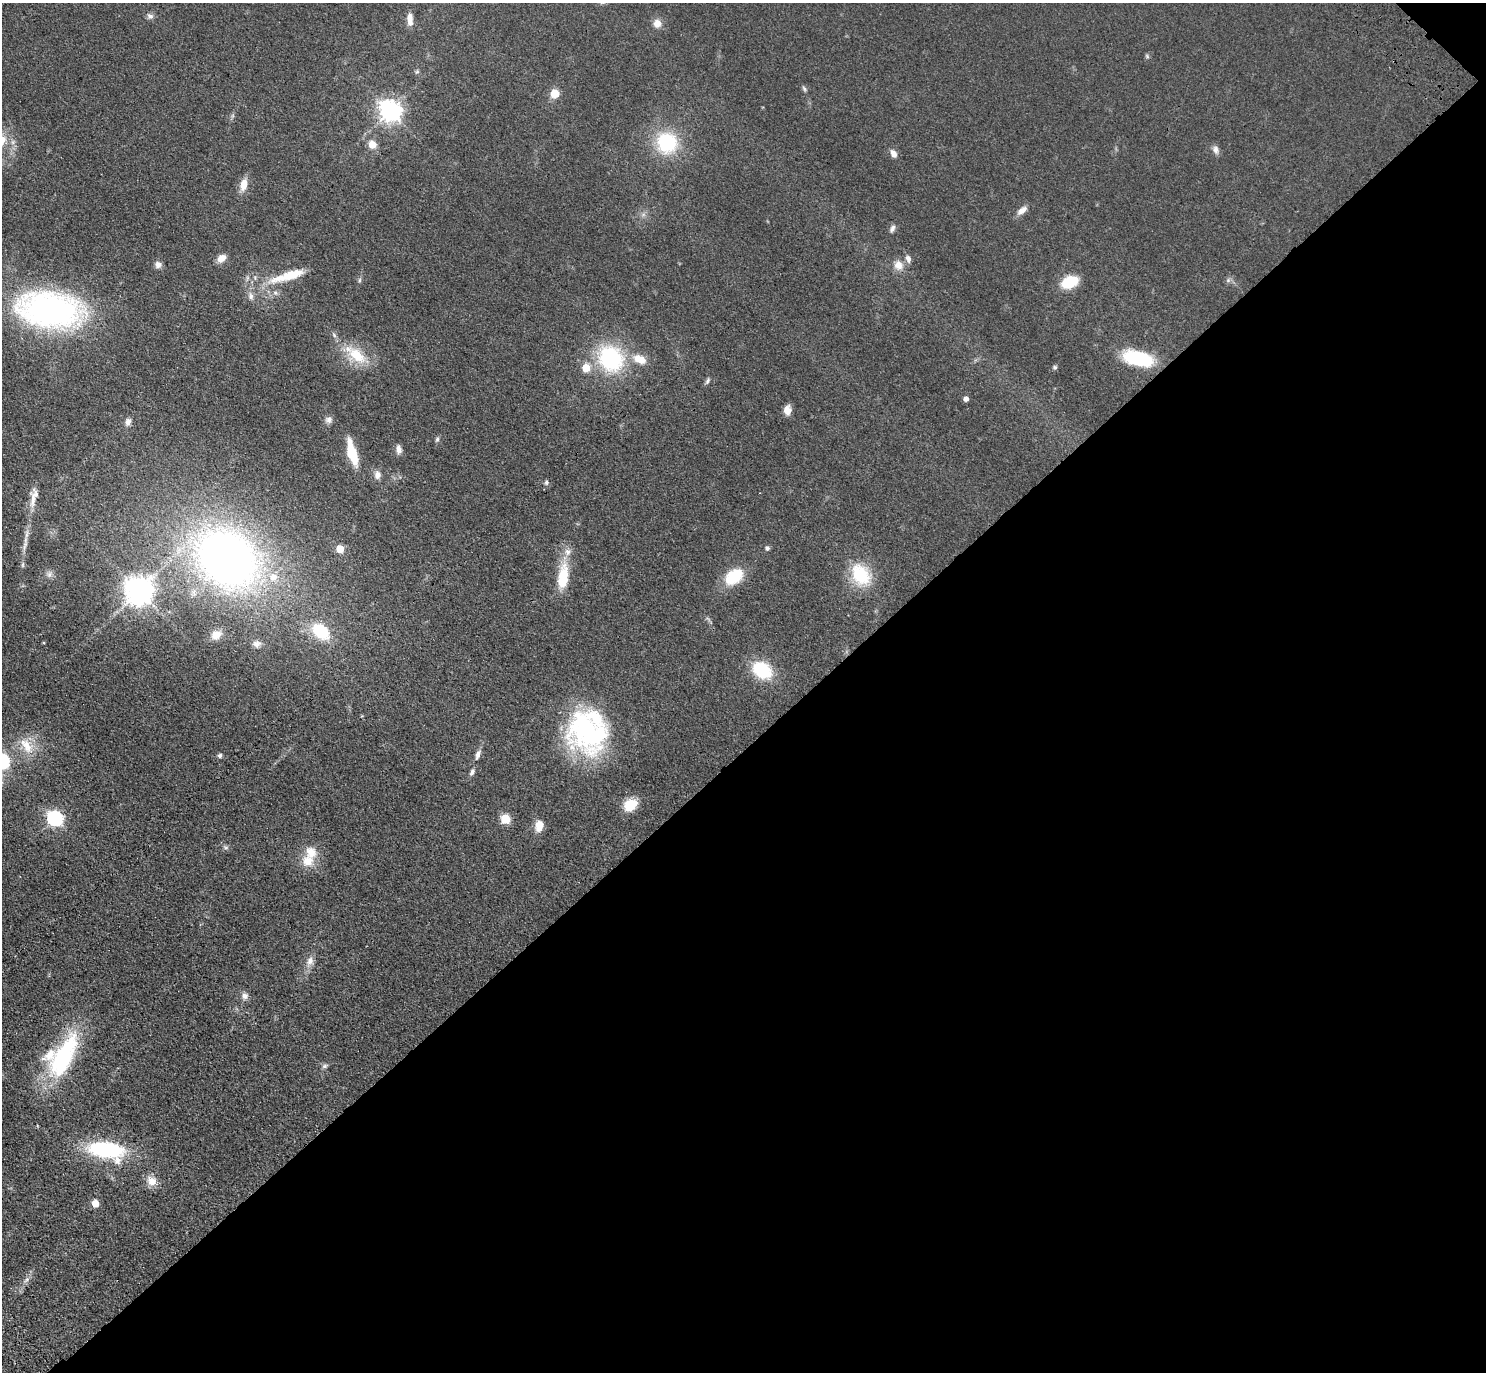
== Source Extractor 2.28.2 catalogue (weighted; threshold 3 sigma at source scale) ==
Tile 12 of 4 x 4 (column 4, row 3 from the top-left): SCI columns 4544-6027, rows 1759-3128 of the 6118 x 6118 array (HDU 1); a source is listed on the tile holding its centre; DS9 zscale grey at full resolution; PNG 1488 x 1374 px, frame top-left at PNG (2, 3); no overlay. Shown black and unused: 46% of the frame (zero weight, under 3 of 4 exposures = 6% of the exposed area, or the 3 px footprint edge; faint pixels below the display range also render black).
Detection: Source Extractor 2.28.2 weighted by HDU 2 'WHT'; one run over the whole footprint, this tile lists its part. Background 0.0402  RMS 0.006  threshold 0.0268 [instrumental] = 3 sigma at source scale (4.5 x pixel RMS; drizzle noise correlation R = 1.50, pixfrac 1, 0.05/0.05 arcsec/px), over >= 5 px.
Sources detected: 83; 7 inside a brighter listed object's ellipse — not listed separately; the other 76 listed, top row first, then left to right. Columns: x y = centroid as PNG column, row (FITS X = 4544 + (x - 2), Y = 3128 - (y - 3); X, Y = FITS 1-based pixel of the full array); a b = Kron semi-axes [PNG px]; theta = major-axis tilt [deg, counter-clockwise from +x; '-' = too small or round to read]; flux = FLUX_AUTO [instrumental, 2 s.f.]
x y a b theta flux
150 16 10 8 -21 2
410 19 15 7 -87 5.1
657 23 10 9 - 4.4
1147 56 6 4 -49 0.85
417 72 6 5 - 0.98
804 89 8 5 -63 1.1
554 93 7 7 - 10
390 111 8 7 - 420
667 143 18 18 - 43
372 144 9 8 - 6.3
1216 150 10 7 -65 2.8
893 154 9 6 -58 3.4
244 184 14 7 78 7.1
1022 210 15 8 37 4
892 228 10 6 60 2
221 258 10 8 37 4.9
158 264 8 8 - 2.8
898 265 12 12 - 5.8
289 276 49 11 17 21
359 280 6 4 88 0.99
1228 280 6 6 - 1.4
1070 282 13 9 24 25
251 296 10 7 -90 2.5
50 309 63 33 -7 190
357 355 32 16 -41 19
611 358 27 23 -51 61
1138 358 31 14 -12 37
639 359 19 11 -23 9.4
1055 367 5 4 - 1.3
586 368 5 5 - 16
707 381 9 5 57 1.3
966 399 5 5 - 2.9
787 410 11 8 83 4.5
329 420 10 9 - 2.6
128 422 9 7 77 2.8
437 439 8 5 79 1.2
399 449 12 6 -84 2.9
352 453 27 8 -75 20
377 475 11 9 88 3.5
546 482 6 5 - 1.2
34 497 31 10 79 7.6
25 545 15 5 74 3.3
767 548 5 5 - 1.6
340 549 5 5 - 13
228 558 53 43 -37 420
23 565 8 4 81 1.1
49 574 9 8 - 2.4
861 575 25 19 -56 28
734 576 21 14 37 22
563 577 33 13 83 20
139 591 9 9 - 860
321 631 18 12 -42 27
216 635 12 10 36 6.1
44 643 4 3 - 0.54
257 644 11 9 8 2.9
762 670 19 14 -33 31
589 732 50 42 -41 110
26 746 26 13 -52 12
478 754 12 6 69 3
220 756 6 5 - 1.3
2 761 7 7 - 130
472 772 10 5 67 1.8
630 805 16 12 29 12
55 818 7 6 - 150
505 819 6 5 - 29
539 826 12 8 85 7.8
225 847 6 4 -19 1.1
308 861 16 16 - 10
310 961 12 9 68 4
245 996 9 8 - 2.9
64 1056 63 23 62 66
325 1066 8 6 17 1.4
106 1150 30 14 -9 72
152 1181 15 11 -39 6.3
95 1203 5 5 - 11
26 1280 10 5 45 2
Isophote crosses this tile's border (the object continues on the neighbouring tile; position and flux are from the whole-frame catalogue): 1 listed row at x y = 2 761